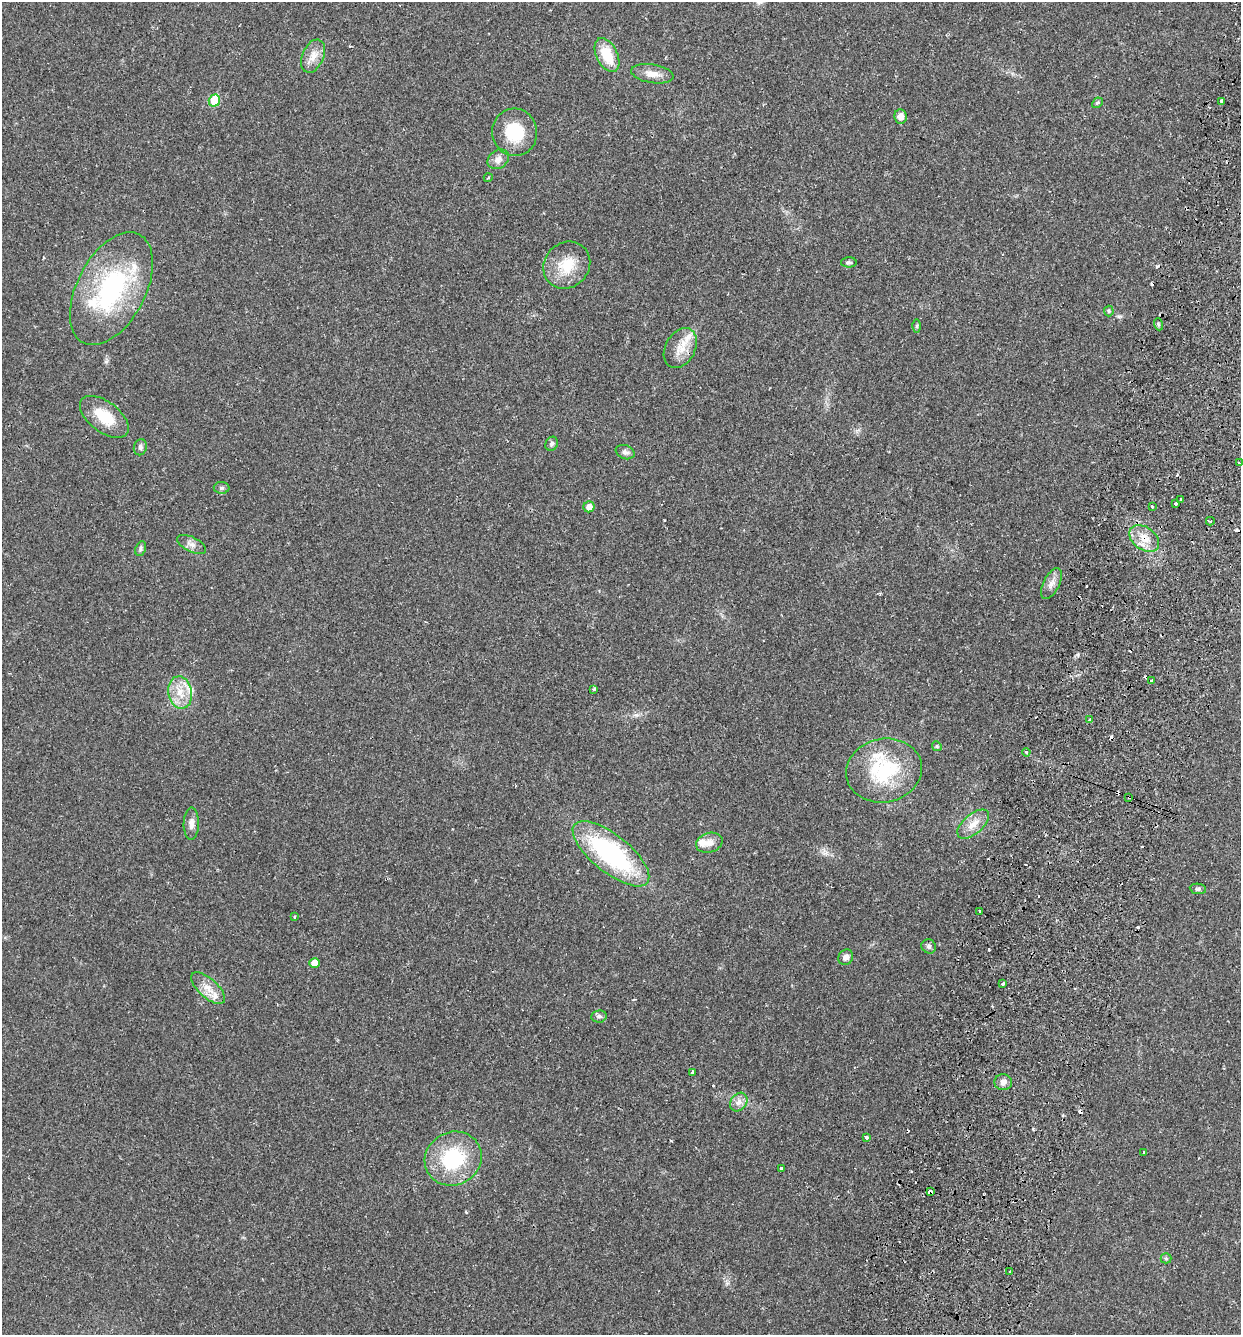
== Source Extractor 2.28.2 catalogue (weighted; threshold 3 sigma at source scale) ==
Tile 10 of 4 x 4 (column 2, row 3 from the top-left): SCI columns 1429-2667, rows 1359-2691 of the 5462 x 5379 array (HDU 1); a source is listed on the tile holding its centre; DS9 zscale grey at full resolution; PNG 1243 x 1337 px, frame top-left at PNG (2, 2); each listed source drawn as its Kron ellipse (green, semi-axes under 4 px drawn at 4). Shown black and unused: <1% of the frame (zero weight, under 2 of 3 exposures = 3% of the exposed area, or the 3 px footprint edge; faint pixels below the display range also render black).
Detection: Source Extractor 2.28.2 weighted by HDU 2 'WHT'; one run over the whole footprint, this tile lists its part. Background 0.0469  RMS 0.0048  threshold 0.0215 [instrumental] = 3 sigma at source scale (4.5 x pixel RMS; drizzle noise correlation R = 1.50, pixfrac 1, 0.05/0.05 arcsec/px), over >= 5 px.
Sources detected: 89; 1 inside a brighter object's white glare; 18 cosmic-ray / hot-pixel residue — neither listed nor drawn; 7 inside a brighter listed object's ellipse — not listed separately; the other 63 listed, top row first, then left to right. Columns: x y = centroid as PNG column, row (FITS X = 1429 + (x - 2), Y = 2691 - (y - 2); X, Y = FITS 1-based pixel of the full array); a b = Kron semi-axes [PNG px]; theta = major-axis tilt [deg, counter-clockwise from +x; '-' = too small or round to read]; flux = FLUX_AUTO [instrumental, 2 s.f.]
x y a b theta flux
607 55 18 10 -63 12
313 56 17 10 67 5.2
652 74 21 9 -9 5.1
214 100 6 5 - 17
1222 101 4 3 - 4.4
1097 103 6 4 42 0.7
901 116 7 6 - 3.3
515 132 24 22 -78 19
498 159 11 9 35 2.7
488 178 4 3 - 0.41
849 262 8 5 1 0.88
567 265 25 22 46 14
111 289 61 34 62 60
1109 311 5 5 - 0.6
1158 324 6 4 -72 0.68
917 326 6 4 89 0.67
680 348 21 15 61 7.6
104 417 28 15 -37 14
552 444 7 6 - 1.1
140 447 8 6 77 1.4
625 452 10 6 -21 1.6
1239 463 3 2 - 0.56
222 488 8 6 1 1
1181 499 3 3 - 1.3
1176 503 3 3 - 1.5
1152 506 3 3 - 2.2
589 507 5 5 - 3.4
1210 521 4 2 - 0.62
1144 538 17 11 -37 6.6
192 544 16 7 -26 2.5
141 549 7 5 68 1.1
1051 584 17 8 63 3.2
1151 681 3 3 - 0.96
594 689 4 3 - 0.93
180 692 16 11 -80 7.6
1090 720 4 3 - 3.3
937 746 5 4 - 0.64
1026 752 4 4 - 0.67
884 770 38 32 11 34
1129 797 3 2 - 0.79
191 824 16 7 89 3.1
973 824 19 9 41 5.6
709 843 13 9 16 4
611 854 47 18 -39 70
1198 889 8 5 -8 0.92
980 911 3 3 - 1.1
294 917 3 3 - 0.52
929 946 7 6 - 1.3
846 957 8 7 - 2.3
315 963 5 5 - 4.9
1003 983 3 3 - 1.3
208 988 21 9 -42 5.7
599 1016 8 6 8 1.3
692 1073 3 3 - 4.5
1003 1082 9 8 - 2.3
739 1102 10 8 51 2.6
867 1137 4 3 - 2.2
1144 1152 4 2 - 0.39
453 1159 29 26 29 33
781 1168 3 3 - 2.9
931 1191 4 3 - 27
1166 1258 5 5 - 0.69
1010 1272 3 3 - 3
Overlapping masked pixels (flux is a lower limit): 3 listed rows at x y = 1144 538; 1129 797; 931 1191
Isophote crosses this tile's border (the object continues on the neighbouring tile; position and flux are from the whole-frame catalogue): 1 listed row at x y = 1239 463
Unlisted compact peaks at least as high as the median listed source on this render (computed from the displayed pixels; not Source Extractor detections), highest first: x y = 1078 655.